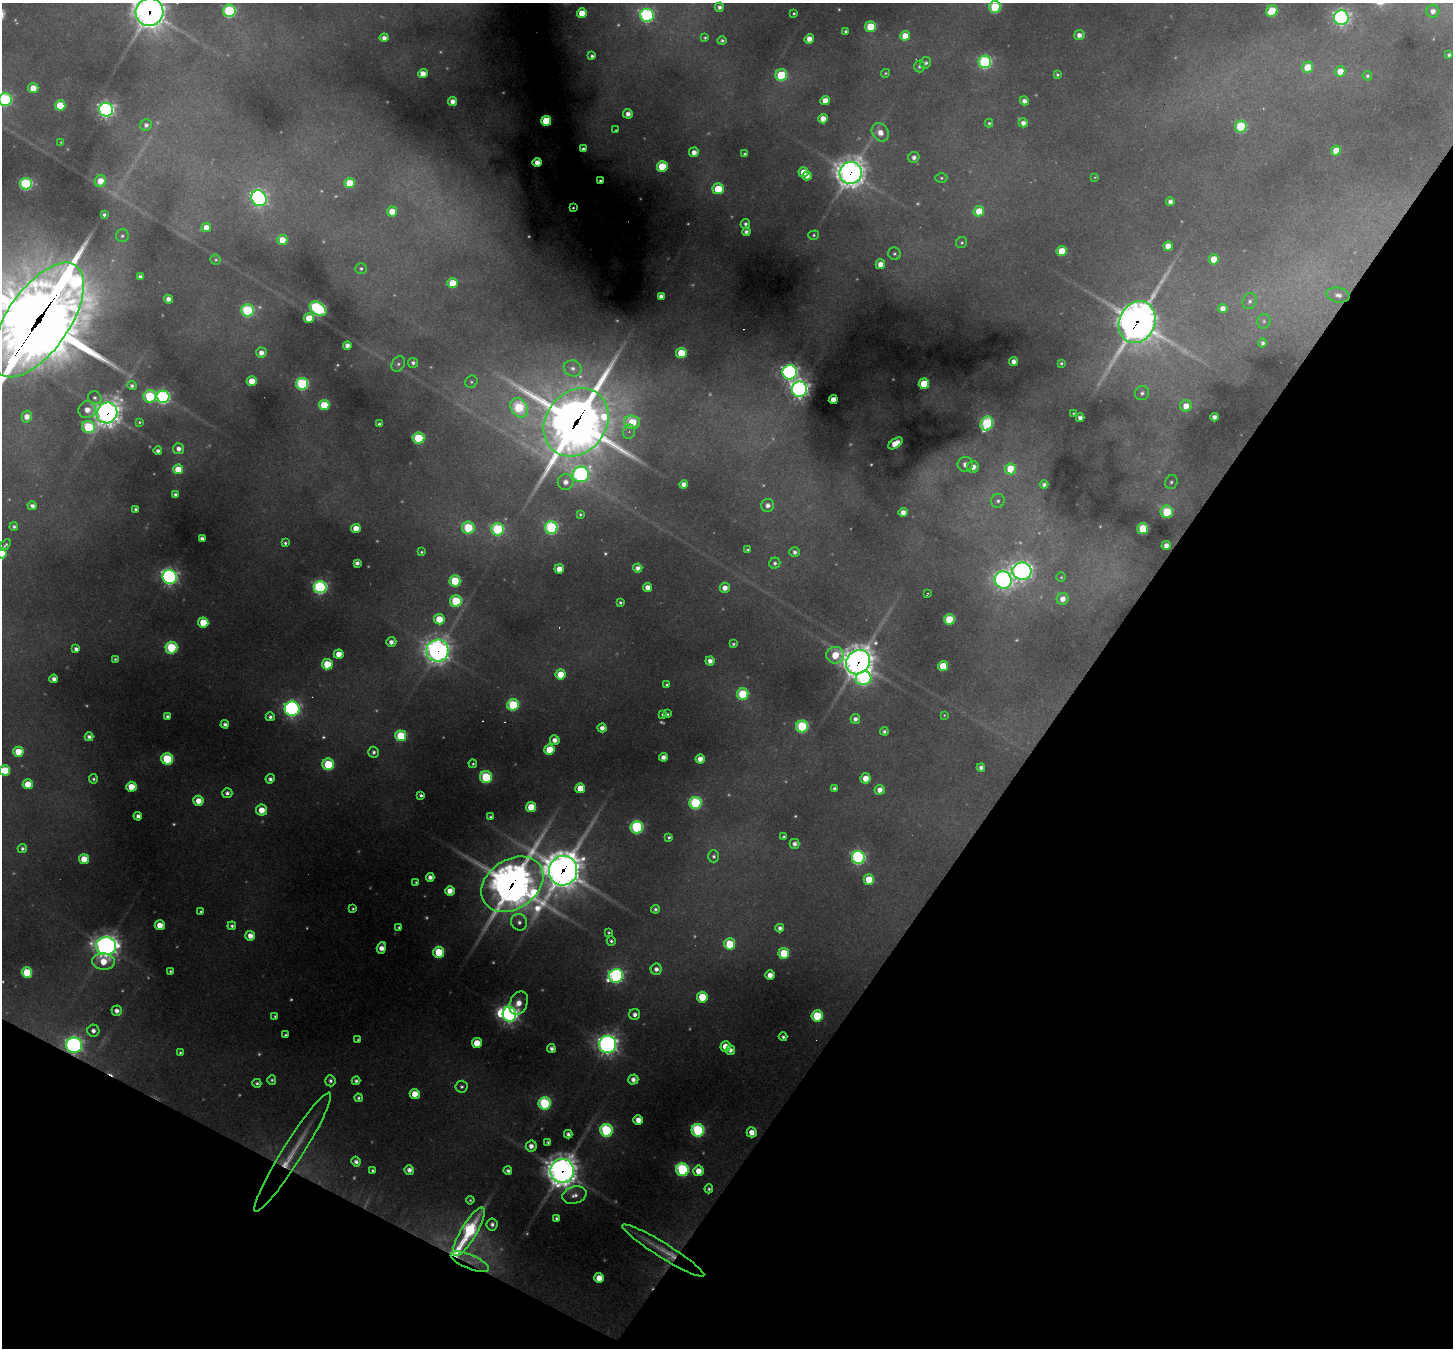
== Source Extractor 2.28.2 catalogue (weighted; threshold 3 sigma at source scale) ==
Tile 15 of 4 x 4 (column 3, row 4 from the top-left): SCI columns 2901-4351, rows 283-1628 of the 5801 x 5809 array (HDU 1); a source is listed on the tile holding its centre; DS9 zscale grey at full resolution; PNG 1455 x 1350 px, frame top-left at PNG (2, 3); each listed source drawn as its Kron ellipse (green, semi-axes under 4 px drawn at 4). Shown black and unused: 31% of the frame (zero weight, under 2 of 3 exposures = <1% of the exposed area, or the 3 px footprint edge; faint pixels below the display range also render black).
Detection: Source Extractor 2.28.2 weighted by HDU 2 'WHT'; one run over the whole footprint, this tile lists its part. Background 0.331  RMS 0.013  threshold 0.0563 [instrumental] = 3 sigma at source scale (4.5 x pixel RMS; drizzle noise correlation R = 1.50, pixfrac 1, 0.05/0.05 arcsec/px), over >= 5 px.
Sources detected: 405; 63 too faint to see at this stretch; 1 inside a brighter object's white glare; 4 cosmic-ray / hot-pixel residue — neither listed nor drawn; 3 inside a brighter listed object's ellipse — not listed separately; the other 334 listed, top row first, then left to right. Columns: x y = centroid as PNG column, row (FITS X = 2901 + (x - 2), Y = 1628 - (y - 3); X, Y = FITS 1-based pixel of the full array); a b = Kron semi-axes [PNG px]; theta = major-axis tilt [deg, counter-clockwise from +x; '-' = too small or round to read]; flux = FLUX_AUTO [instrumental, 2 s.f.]
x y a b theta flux
719 7 4 4 - 6.3
995 7 6 6 - 140
229 11 6 6 - 230
1272 11 6 5 - 73
1433 11 6 6 - 10
149 12 14 14 - 1900
582 13 5 5 - 32
794 13 3 3 - 2.2
647 15 6 6 - 370
1341 18 7 7 - 520
870 27 5 5 - 61
846 31 3 3 - 3.4
1079 35 5 5 - 9.9
905 36 5 5 - 25
384 38 4 4 - 8.9
705 38 4 3 - 2.2
809 39 5 4 - 15
722 41 4 4 - 3.2
1449 55 4 3 - 2.9
592 56 4 4 - 4.1
985 62 6 6 - 270
926 63 6 5 - 4.4
919 66 6 5 - 3.5
1308 67 6 5 - 41
1340 71 5 5 - 26
886 73 5 4 - 2
423 74 5 4 - 19
781 75 6 6 - 110
1057 75 4 4 - 2.9
1367 76 5 4 - 3
33 88 5 5 - 25
5 99 6 6 - 270
825 100 5 4 - 18
453 101 4 4 - 12
1024 101 5 4 - 7.9
60 105 5 5 - 51
106 110 7 7 - 560
628 114 5 4 - 11
823 119 5 4 - 17
546 121 5 5 - 80
989 123 4 4 - 2.5
1023 123 4 4 - 10
146 125 6 5 - 5.4
1241 127 6 5 - 150
616 130 4 3 - 1.2
880 132 10 7 -55 15
61 142 4 3 - 1.3
583 149 4 4 - 5.2
1336 151 5 5 - 27
694 152 5 5 - 12
745 154 4 3 - 3.2
914 157 5 5 - 6.9
537 163 4 4 - 13
662 166 5 5 - 88
803 172 5 5 - 20
851 173 11 11 - 1800
807 176 4 4 - 9.3
1095 177 4 4 - 1.4
941 178 6 4 0 2.4
100 181 6 5 - 26
600 181 3 3 - 3.2
350 183 5 5 - 52
26 184 6 6 - 240
718 189 5 5 - 70
259 198 8 7 - 540
1170 202 4 4 - 7.2
573 208 3 3 - 1.4
392 211 5 5 - 27
979 211 5 5 - 34
104 215 4 3 - 3.4
745 224 5 4 - 4.3
206 227 5 4 - 16
746 232 4 4 - 6.3
814 235 5 4 - 2.6
122 236 6 6 - 3.7
282 240 5 5 - 32
962 243 6 5 - 2.7
1168 246 4 4 - 15
1062 251 5 5 - 49
894 254 6 6 - 3.4
1214 259 5 5 - 30
216 260 5 5 - 2.3
880 264 5 4 - 16
361 268 5 5 - 3.3
140 276 4 4 - 4.7
452 283 5 5 - 39
1338 295 11 7 -11 9.6
661 296 4 4 - 7
168 299 4 4 - 9.2
1250 301 8 6 66 5.4
1223 308 5 4 - 14
318 309 9 6 -36 330
247 310 6 6 - 200
309 318 5 5 - 34
38 320 66 31 55 20000
1264 321 7 6 - 3.8
1137 322 21 18 65 3200
1263 343 4 4 - 4.2
347 345 4 4 - 9.2
261 353 5 5 - 12
681 353 5 5 - 60
1014 362 4 4 - 8.7
413 363 5 5 - 5
1061 363 3 3 - 2.2
398 364 8 6 61 4.5
573 368 9 8 - 9.1
790 372 7 7 - 580
252 381 5 5 - 31
471 382 6 6 - 2.8
302 384 6 6 - 230
924 384 5 5 - 79
132 386 5 4 - 4.5
799 389 7 7 - 830
1142 393 7 7 - 4.9
150 396 6 6 - 120
163 397 6 6 - 360
95 398 7 6 - 4.3
833 400 4 4 - 18
324 405 5 5 - 66
1186 406 6 5 - 17
519 408 10 7 -55 140
87 410 9 8 - 17
107 413 10 10 - 1500
1073 413 3 2 - 1.1
27 417 6 5 - 12
1214 417 4 4 - 7.3
1080 418 4 4 - 9.2
139 422 3 3 - 1.9
576 422 36 30 53 6700
632 422 8 7 - 81
379 424 4 3 - 2.8
987 424 7 6 - 200
88 427 7 6 - 160
629 432 7 6 - 4.9
418 438 6 5 - 120
895 443 8 4 34 23
179 449 5 5 - 9.6
158 451 4 4 - 5.7
965 464 7 7 - 12
973 467 6 6 - 14
178 469 5 5 - 33
1010 469 5 5 - 53
581 474 8 7 - 370
566 482 8 8 - 12
1171 482 7 6 - 3.8
684 484 4 4 - 10
1044 485 4 4 - 4.9
176 495 4 4 - 6.6
998 501 7 6 - 4.4
768 505 6 6 - 9.1
32 506 5 4 - 6.9
135 509 3 3 - 3.1
903 512 4 4 - 12
1167 512 6 6 - 94
580 514 3 3 - 2.2
14 527 4 4 - 3.6
356 528 4 4 - 25
468 528 6 6 - 120
551 528 6 6 - 260
497 529 6 6 - 200
1143 529 5 5 - 98
202 538 4 4 - 7.3
285 543 4 4 - 2.9
5 545 7 4 46 3.3
1166 545 4 4 - 10
747 550 4 3 - 2.8
421 552 3 3 - 2.3
795 552 5 4 - 6.1
2 553 5 5 - 44
357 563 4 4 - 6.9
775 563 5 5 - 4.6
638 568 4 4 - 8.4
559 569 5 4 - 21
1022 571 10 8 -1 830
170 577 7 7 - 600
1061 577 5 5 - 1.9
1003 580 9 8 - 600
455 581 5 5 - 100
320 587 6 6 - 380
648 587 4 4 - 16
725 588 5 5 - 14
927 594 4 2 - 1.4
1063 599 6 6 - 14
456 601 6 5 - 130
620 603 4 3 - 3.3
439 619 5 5 - 43
949 619 5 5 - 76
203 622 5 5 - 53
391 642 5 5 - 10
733 644 4 4 - 2.7
171 648 6 6 - 160
76 649 4 4 - 6.1
438 651 11 11 - 1200
339 654 5 4 - 22
835 655 9 8 - 50
115 659 3 3 - 2.2
710 661 4 4 - 11
858 662 13 11 48 2100
327 664 5 5 - 59
943 666 5 5 - 49
561 674 5 5 - 36
864 678 8 7 - 270
54 679 4 4 - 8.5
667 685 4 3 - 2.9
743 694 6 5 - 100
513 705 6 6 - 140
292 709 7 7 - 470
667 714 3 3 - 2
663 715 4 3 - 2.5
944 715 4 4 - 1.5
167 716 4 4 - 4.6
270 717 4 4 - 5
855 719 5 5 - 7.5
225 724 4 4 - 5.9
802 726 6 6 - 190
602 728 4 4 - 10
884 731 4 4 - 4.2
401 736 5 5 - 110
89 737 4 4 - 6
555 740 5 5 - 11
549 750 5 5 - 53
18 752 5 5 - 40
374 752 5 5 - 5
663 757 4 4 - 9.7
167 759 6 6 - 140
700 759 4 4 - 15
328 764 6 5 - 110
473 764 4 4 - 2.2
981 768 4 4 - 6.3
5 770 5 5 - 60
486 777 6 6 - 120
865 778 5 5 - 20
93 779 4 4 - 3.1
270 779 4 4 - 6.1
28 784 5 5 - 32
131 787 5 5 - 33
580 788 5 5 - 33
835 788 4 4 - 4.7
880 790 5 5 - 13
227 793 5 5 - 6.5
421 795 4 3 - 3.9
198 801 5 5 - 23
695 803 6 6 - 210
531 807 5 5 - 44
262 810 5 5 - 24
138 816 4 4 - 7
490 817 3 3 - 2.7
637 827 6 6 - 250
669 837 4 3 - 3.4
784 837 4 3 - 3.3
795 844 5 5 - 7.7
22 848 4 4 - 4.7
714 856 6 5 - 4
858 858 6 6 - 370
84 859 5 5 - 38
563 871 15 14 - 2600
430 877 4 4 - 8.7
869 880 5 5 - 45
416 882 3 3 - 2
512 884 33 24 34 3600
450 891 5 4 - 19
353 909 3 3 - 2.3
655 909 4 4 - 3.7
201 911 3 3 - 2
519 922 8 8 - 7.6
160 925 5 5 - 27
232 926 4 4 - 4
399 927 4 3 - 3.1
780 928 4 4 - 6.4
609 932 4 3 - 2.2
250 936 5 5 - 15
611 941 4 4 - 3.7
730 944 6 5 - 75
106 946 10 9 - 1300
381 948 6 4 74 13
439 952 5 5 - 86
784 953 5 5 - 77
103 962 11 8 -2 34
656 969 5 5 - 7.9
170 971 3 3 - 2.2
27 972 5 5 - 73
770 975 5 4 - 17
616 976 7 6 - 430
702 997 5 5 - 62
519 1003 12 8 65 23
117 1011 5 5 - 9.3
509 1014 7 6 - 690
635 1014 5 5 - 7.7
275 1016 3 3 - 2.2
817 1016 6 5 - 100
93 1031 6 6 - 8.4
285 1035 4 3 - 2.9
783 1037 4 4 - 3.7
358 1040 3 3 - 2.1
477 1043 5 5 - 38
608 1044 8 8 - 950
74 1045 8 7 - 590
725 1047 5 5 - 27
551 1049 4 4 - 6.4
730 1050 5 4 - 9.3
180 1052 4 4 - 2
272 1080 5 4 - 3.1
633 1080 5 5 - 9.8
330 1081 5 5 - 4.6
356 1081 4 4 - 4.2
257 1083 4 4 - 3.7
462 1087 6 6 - 3.8
415 1094 5 5 - 28
358 1098 4 4 - 3.5
544 1103 6 6 - 210
638 1120 5 4 - 16
606 1130 6 6 - 220
698 1130 6 6 - 240
752 1132 5 5 - 17
568 1134 4 4 - 5.8
548 1142 4 4 - 3.4
531 1146 5 5 - 11
293 1152 70 10 58 50
356 1162 5 4 - 6.7
372 1170 4 3 - 2.8
409 1170 5 4 - 9.7
682 1170 6 6 - 270
508 1171 4 4 - 5.1
562 1171 12 11 - 2200
698 1171 5 5 - 22
709 1189 4 4 - 3
574 1195 12 8 17 10
470 1200 4 4 - 2.1
556 1218 4 3 - 3.9
492 1224 6 5 - 6.6
469 1232 28 8 59 250
663 1250 48 7 -32 30
470 1262 20 7 -23 20
599 1278 5 5 - 25
Overlapping masked pixels (flux is a lower limit): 16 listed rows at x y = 149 12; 851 173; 38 320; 1137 322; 107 413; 576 422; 438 651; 858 662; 563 871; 512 884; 74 1045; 293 1152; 562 1171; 469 1232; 663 1250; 470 1262
Isophote crosses this tile's border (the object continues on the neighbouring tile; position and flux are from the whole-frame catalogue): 6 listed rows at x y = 995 7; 149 12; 5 99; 38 320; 2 553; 5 770